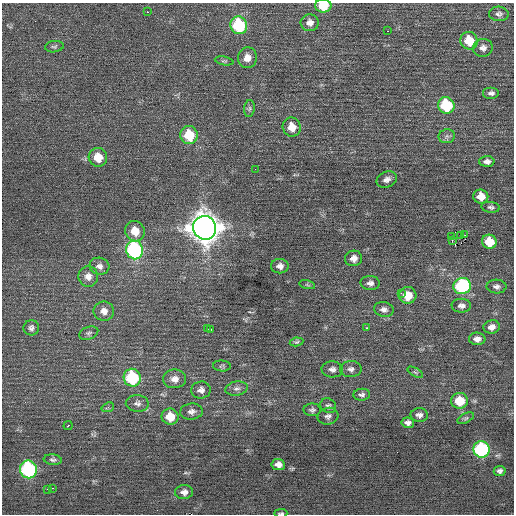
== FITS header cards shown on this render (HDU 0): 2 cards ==
NAXIS1  =                  512 / Axis length
NAXIS2  =                  512 / Axis length

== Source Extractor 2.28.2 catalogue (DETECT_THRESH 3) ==
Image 512 x 512 px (HDU 0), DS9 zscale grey, 1 PNG px = 1 image px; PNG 516 x 516 px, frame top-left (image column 1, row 512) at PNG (2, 3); each listed source drawn as its Kron ellipse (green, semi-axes under 4 px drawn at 4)
Background 0.0987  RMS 0.72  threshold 2.15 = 3 sigma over >= 5 px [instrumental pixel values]
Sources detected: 82; all 82 listed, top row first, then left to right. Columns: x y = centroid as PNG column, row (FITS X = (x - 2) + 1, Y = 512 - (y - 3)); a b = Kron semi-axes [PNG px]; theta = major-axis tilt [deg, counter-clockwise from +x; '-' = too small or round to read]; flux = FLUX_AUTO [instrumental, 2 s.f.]
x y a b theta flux
323 6 8 6 -1 1200
147 12 2 2 - 420
499 14 10 7 -4 160
310 23 9 8 - 270
239 25 9 8 - 3600
388 31 3 2 - 73
469 41 9 8 - 1200
54 47 9 5 6 110
483 48 10 9 - 240
247 58 10 9 - 400
224 61 9 4 -11 88
491 93 8 6 0 170
446 105 8 8 - 2800
249 109 8 5 83 110
292 127 10 9 - 600
189 135 9 8 - 1700
447 136 8 7 - 160
98 157 9 9 - 790
487 161 7 5 1 190
255 169 2 2 - 28
387 179 10 7 24 230
481 196 7 7 - 590
491 207 9 5 -7 120
205 228 12 11 - 79000
135 231 10 9 - 750
465 235 3 2 - 280
461 236 2 2 - 27
451 237 2 2 - 72
452 241 2 2 - 52
489 242 7 7 - 1100
135 250 9 8 - 8800
353 258 8 8 - 320
99 266 10 8 -13 220
280 266 8 7 - 240
88 276 10 10 - 330
370 283 9 7 -4 210
307 285 8 3 -13 67
462 286 9 8 - 4700
497 286 10 7 -3 170
401 293 2 2 - 240
408 295 8 8 - 780
461 306 9 7 1 200
384 309 10 7 -12 210
104 311 10 9 - 320
492 327 8 6 13 300
31 328 8 7 - 160
367 328 3 2 - 320
207 329 2 2 - 340
210 329 3 3 - 94
89 333 10 6 20 130
477 339 8 6 -2 270
296 342 7 4 10 71
222 366 9 5 -3 89
332 369 10 8 -5 230
351 369 11 8 0 210
415 372 9 3 -30 79
132 378 9 8 - 3700
174 379 11 9 0 380
236 388 11 7 10 180
201 390 10 8 6 250
362 395 8 6 4 140
459 401 8 8 - 1200
137 403 11 8 -1 220
328 406 8 7 - 130
108 407 6 4 18 82
312 410 8 6 0 120
191 411 11 8 5 230
419 415 9 6 -1 190
328 416 10 8 16 200
170 417 8 8 - 870
466 418 9 4 26 98
408 423 6 5 - 170
68 425 4 2 - 230
482 449 8 8 - 6800
53 460 9 5 -6 120
278 465 7 5 -7 270
28 469 9 8 - 7700
500 471 6 5 - 150
52 488 3 2 - 44
47 489 3 2 - 680
184 492 9 7 6 240
281 513 6 3 1 67
At the frame edge (FLAGS 8, measured only in part): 2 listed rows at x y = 323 6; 281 513